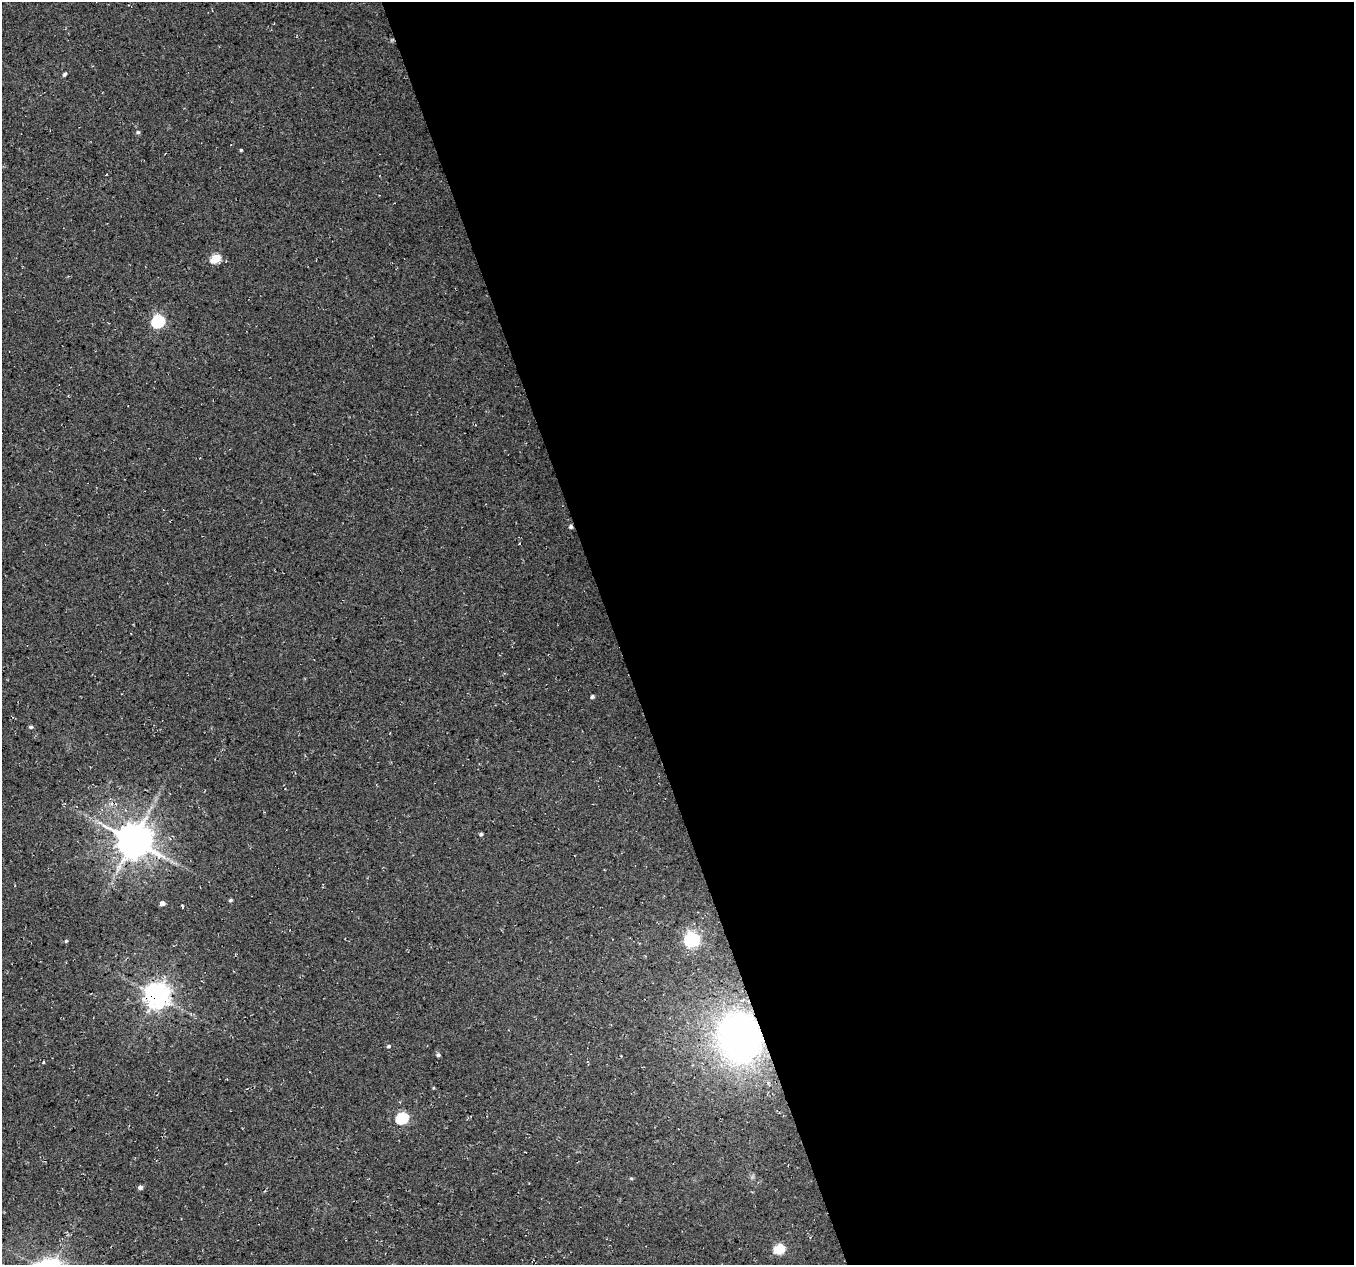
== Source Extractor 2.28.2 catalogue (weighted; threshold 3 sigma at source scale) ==
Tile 8 of 4 x 4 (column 4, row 2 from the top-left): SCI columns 4057-5408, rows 2644-3906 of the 5408 x 5234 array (HDU 1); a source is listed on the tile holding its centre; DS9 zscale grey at full resolution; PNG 1356 x 1267 px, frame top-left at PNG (2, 2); no overlay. Shown black and unused: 55% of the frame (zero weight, under 3 of 4 exposures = <1% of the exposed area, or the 3 px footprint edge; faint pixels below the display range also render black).
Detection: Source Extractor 2.28.2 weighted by HDU 2 'WHT'; one run over the whole footprint, this tile lists its part. Background 0.0276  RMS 0.0063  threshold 0.0285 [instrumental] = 3 sigma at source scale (4.5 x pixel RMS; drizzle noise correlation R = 1.50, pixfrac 1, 0.0396/0.0396 arcsec/px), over >= 5 px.
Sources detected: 24; all 24 listed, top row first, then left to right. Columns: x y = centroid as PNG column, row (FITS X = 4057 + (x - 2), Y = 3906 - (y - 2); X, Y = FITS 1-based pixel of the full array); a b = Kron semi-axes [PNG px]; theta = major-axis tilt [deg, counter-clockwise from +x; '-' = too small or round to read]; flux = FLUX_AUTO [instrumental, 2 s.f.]
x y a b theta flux
65 74 6 4 55 1.2
138 132 5 4 - 1.1
241 150 3 3 - 0.74
216 258 6 5 - 25
158 321 6 6 - 87
571 527 5 4 - 1.5
592 697 4 4 - 1.4
31 727 5 4 - 1.1
481 834 4 4 - 1.3
133 840 10 10 - 1600
231 900 4 4 - 1.1
162 903 4 4 - 3.6
183 906 4 2 - 0.53
692 939 7 6 - 160
66 941 5 4 - 0.75
156 995 8 8 - 610
740 1038 50 43 -76 240
389 1046 5 5 - 1.2
438 1055 4 4 - 1.3
43 1062 3 2 - 0.59
402 1118 6 5 - 66
631 1178 4 4 - 0.75
140 1187 5 4 - 2.1
779 1249 6 5 - 38
Overlapping masked pixels (flux is a lower limit): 4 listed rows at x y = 571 527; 133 840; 156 995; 740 1038